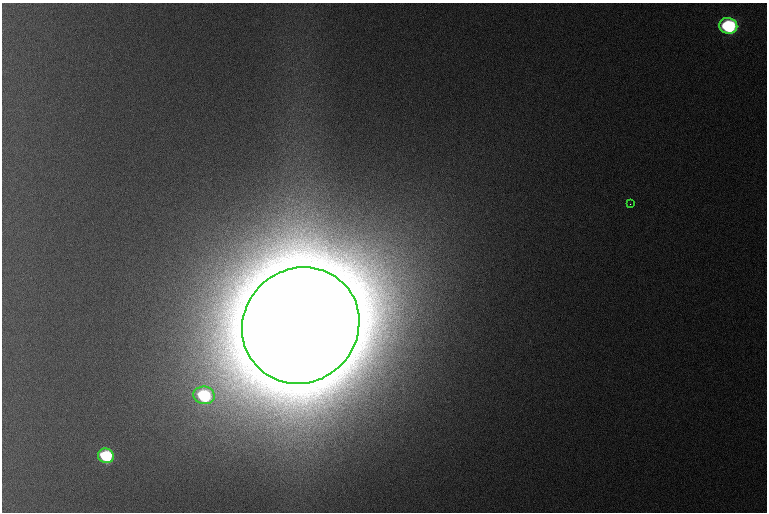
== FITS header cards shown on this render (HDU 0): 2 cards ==
NAXIS1  =                  765 /
NAXIS2  =                  510 /

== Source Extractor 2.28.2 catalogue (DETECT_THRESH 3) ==
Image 765 x 510 px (HDU 0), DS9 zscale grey, 1 PNG px = 1 image px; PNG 769 x 514 px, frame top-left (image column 1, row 510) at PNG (2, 3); each listed source drawn as its Kron ellipse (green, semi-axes under 4 px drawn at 4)
Background 1110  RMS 11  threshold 34.4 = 3 sigma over >= 5 px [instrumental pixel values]
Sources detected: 5; all 5 listed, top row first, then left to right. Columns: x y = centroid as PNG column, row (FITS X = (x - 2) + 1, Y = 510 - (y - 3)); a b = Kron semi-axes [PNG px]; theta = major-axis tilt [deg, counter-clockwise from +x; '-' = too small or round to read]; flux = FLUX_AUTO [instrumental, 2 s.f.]
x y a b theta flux
728 26 9 7 -11 1.4e+05
630 204 3 2 - 7.5e+02
301 325 60 56 42 1.5e+08
204 395 11 9 -10 1.2e+05
106 456 8 7 - 1.0e+05